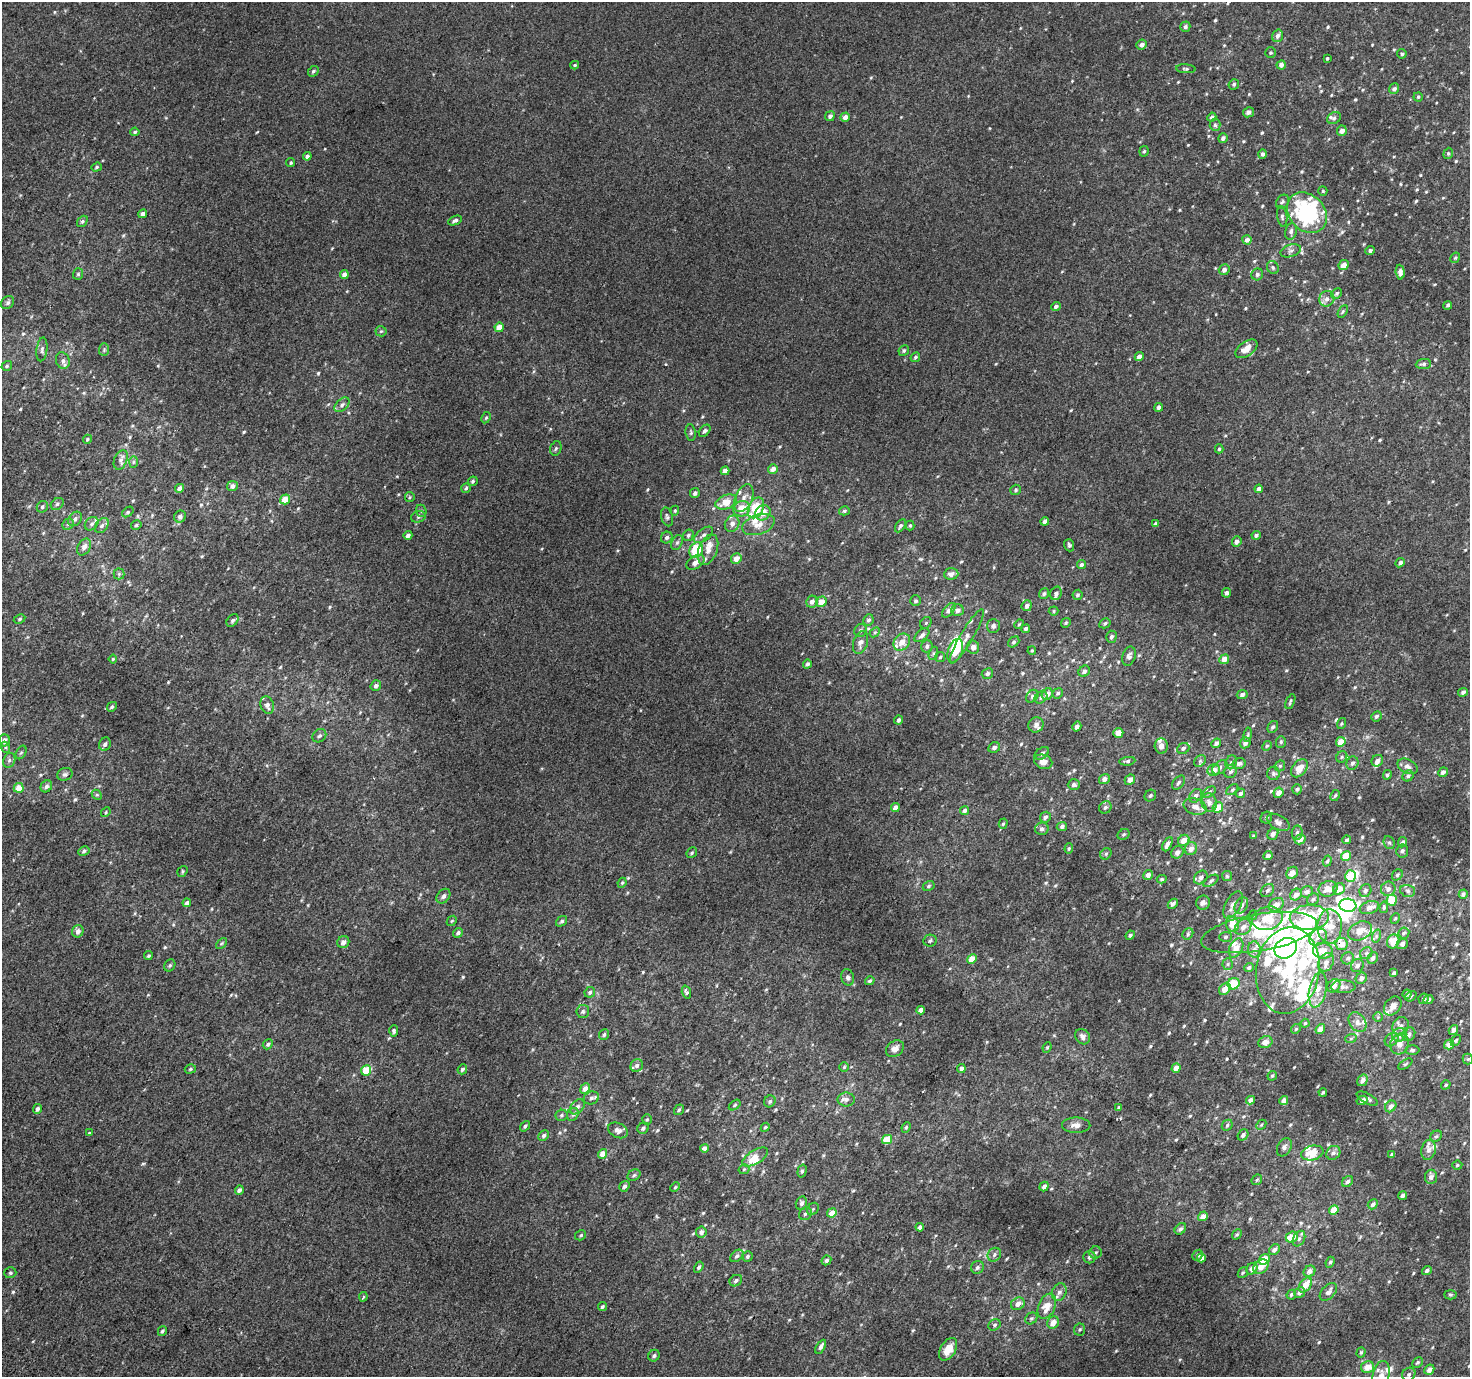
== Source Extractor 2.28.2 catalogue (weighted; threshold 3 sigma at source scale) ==
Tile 7 of 4 x 4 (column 3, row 2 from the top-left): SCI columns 2968-4435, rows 3046-4420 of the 5928 x 6022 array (HDU 1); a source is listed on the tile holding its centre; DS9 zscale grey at full resolution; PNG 1472 x 1379 px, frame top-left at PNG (2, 2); each listed source drawn as its Kron ellipse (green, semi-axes under 4 px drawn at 4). Shown black and unused: <1% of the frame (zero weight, under 2 of 3 exposures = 2% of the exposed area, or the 3 px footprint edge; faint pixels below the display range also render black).
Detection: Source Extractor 2.28.2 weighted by HDU 2 'WHT'; one run over the whole footprint, this tile lists its part. Background 0.0024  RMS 0.0069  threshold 0.0312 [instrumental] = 3 sigma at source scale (4.5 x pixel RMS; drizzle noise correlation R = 1.50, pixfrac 1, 0.0396/0.0396 arcsec/px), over >= 5 px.
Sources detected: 691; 10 inside a brighter object's white glare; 1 cosmic-ray / hot-pixel residue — neither listed nor drawn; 42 inside a brighter listed object's ellipse — not listed separately; of the other 638, all 500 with FLUX_AUTO >= 0.854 (the completeness limit of this list) listed and drawn (138 fainter detections not listed), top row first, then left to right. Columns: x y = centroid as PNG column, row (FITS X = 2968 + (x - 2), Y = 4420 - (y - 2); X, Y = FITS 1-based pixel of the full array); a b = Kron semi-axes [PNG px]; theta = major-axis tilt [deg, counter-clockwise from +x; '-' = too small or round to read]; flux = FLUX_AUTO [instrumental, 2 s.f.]
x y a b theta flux
1185 27 5 5 - 1.6
1277 36 6 5 - 2.5
1142 45 5 5 - 3.1
1271 53 5 5 - 1
1402 54 5 4 - 1.2
1327 58 3 3 - 0.94
575 65 4 3 - 0.89
1281 65 5 4 - 3
1186 69 10 4 -5 1.3
313 71 6 4 45 1.2
1234 84 5 5 - 1.2
1394 89 5 5 - 2.2
1418 97 4 4 - 0.99
1248 112 6 5 - 1.9
830 116 5 4 - 2.1
845 117 5 4 - 3.5
1212 117 4 4 - 1.9
1334 118 7 5 29 1.5
1215 125 6 5 - 1.4
1342 131 5 5 - 3.5
135 132 4 4 - 1.1
1223 138 5 4 - 2.1
1144 151 5 4 - 0.96
1448 153 6 4 68 1.1
1262 154 4 4 - 1.9
307 156 4 4 - 1.8
291 163 4 4 - 1.1
97 167 5 4 - 1.1
1323 191 5 4 - 0.96
1282 202 7 6 - 1.6
1307 213 22 17 -46 78
143 214 4 4 - 2.9
1282 216 10 5 -82 1.7
82 221 6 4 49 1.3
455 221 7 4 22 1.6
1291 231 8 6 80 2
1247 240 4 4 - 2.7
1370 250 5 4 - 1.7
1291 251 10 6 17 2.1
1455 258 5 4 - 1
1344 265 5 4 - 4.8
1273 268 7 5 -59 1.3
1224 270 5 5 - 2.4
1400 272 7 4 -86 3.3
78 274 6 5 - 1.3
1257 274 6 5 - 1.7
344 275 4 4 - 3.4
1337 293 6 5 - 1.3
1327 299 8 7 - 3
8 303 7 5 47 1.6
1448 305 4 4 - 1.1
1056 307 5 4 - 1.7
1343 311 7 4 59 0.95
499 327 4 4 - 7.8
381 331 5 5 - 0.96
42 349 12 5 83 2
1246 349 12 7 35 7.3
104 350 6 5 - 1.1
904 350 5 5 - 1.2
915 357 5 3 - 1
1139 357 4 4 - 3.5
63 361 8 6 -67 3
1423 364 8 5 6 1.8
7 366 5 4 - 1.3
342 405 9 5 44 2.2
1159 407 4 4 - 2.4
486 418 6 4 62 1
705 431 7 4 47 1.5
691 432 8 5 -82 1.3
87 439 5 4 - 0.9
556 448 7 5 73 1.4
1219 449 4 4 - 0.96
121 460 10 6 68 2.9
134 462 6 4 88 1.1
773 469 5 4 - 3.8
725 471 4 4 - 3.5
473 481 5 4 - 1.2
232 486 5 5 - 3.5
180 488 4 4 - 4
466 488 5 4 - 1
1259 489 4 4 - 3.1
1016 490 6 5 - 1.2
695 493 5 4 - 1.6
410 497 5 4 - 0.91
744 498 15 8 67 5.3
285 499 5 5 - 9.5
726 502 11 7 21 10
57 504 7 5 37 1.8
42 507 6 5 - 1.6
756 508 11 7 63 22
742 509 8 7 - 11
421 511 6 5 - 1.2
675 511 5 4 - 0.89
844 511 5 4 - 1.1
128 512 6 4 38 1
763 513 8 7 - 7.4
180 517 6 5 - 2.9
418 517 7 5 18 1.4
667 517 9 5 -74 1.8
75 519 8 6 48 2
1045 521 4 4 - 2.5
68 524 6 5 - 1.2
92 524 7 6 - 2
732 524 8 7 - 3.5
1156 524 4 3 - 1.6
136 525 5 4 - 1.3
758 525 17 9 19 7.5
102 526 8 6 49 2
900 526 7 4 56 1.4
910 526 5 4 - 0.9
408 535 4 4 - 2.6
688 535 6 5 - 1.4
704 535 11 6 37 2.5
1256 535 4 4 - 1.5
667 537 6 5 - 1.9
677 542 8 5 63 1.5
1237 542 5 4 - 2.4
1069 545 6 5 - 1.4
84 547 9 6 63 3.6
696 550 8 6 60 27
708 550 16 9 69 6.6
736 559 5 5 - 5
695 562 10 6 31 4.5
1400 563 5 4 - 2.1
1081 564 4 4 - 1.6
119 574 5 5 - 1.3
951 574 7 6 - 3.3
1056 593 7 5 71 2
1226 593 5 4 - 1.9
1044 594 5 5 - 1.3
1077 595 5 5 - 1.5
916 601 5 5 - 1.3
812 602 6 5 - 3.1
821 602 5 5 - 7.5
1027 606 5 5 - 2.2
949 610 8 5 51 3.2
958 610 6 6 - 2
1054 611 5 4 - 0.87
19 619 6 4 28 1.1
232 620 7 5 49 1.7
868 620 5 5 - 1.7
926 623 6 5 - 0.98
1066 623 5 4 - 0.99
1105 623 6 4 28 1.2
1019 624 5 4 - 0.85
993 626 7 6 - 1.9
1026 629 4 3 - 1.6
861 630 7 6 - 1.5
875 632 6 4 42 1.1
922 635 9 5 40 2.6
967 636 31 6 59 4.8
1111 637 6 5 - 2
861 642 12 7 73 3.5
902 642 9 7 50 6.2
1014 642 6 4 41 1.3
927 646 6 5 - 1.9
973 647 7 6 - 2.9
955 651 12 7 70 20
1032 651 4 3 - 0.86
933 653 7 4 70 1.1
1129 656 10 6 72 2.3
940 657 5 5 - 1
113 659 4 4 - 0.88
1224 659 5 4 - 4.6
807 664 4 4 - 1.4
1084 671 6 5 - 2.1
987 674 6 5 - 1.7
376 686 5 5 - 2.2
1463 692 5 4 - 1.7
1058 693 5 4 - 1.2
1047 694 6 5 - 4.3
1242 695 5 4 - 1.9
1032 696 7 5 47 1.5
1041 697 7 5 40 1.4
1290 702 8 3 67 1
267 705 9 6 -71 3.7
112 707 5 4 - 1.3
1376 716 5 4 - 1.6
899 720 4 3 - 1.5
1341 723 6 4 70 0.93
1036 725 8 7 - 2.8
1077 727 5 4 - 2.3
1273 727 6 5 - 1.4
1118 733 5 5 - 7.9
1248 735 7 3 81 0.95
319 736 7 6 - 1.7
4 740 6 5 - 4
1281 742 6 5 - 1.2
1341 742 5 4 - 7.5
1216 743 5 4 - 1.9
1245 743 5 5 - 2.4
105 744 7 5 61 2.2
1161 746 8 6 -84 2.5
1267 746 5 4 - 0.9
5 747 6 4 -72 1.1
994 747 6 5 - 2.3
1183 748 6 5 - 2
21 752 7 5 61 1.2
1042 753 8 5 35 1.7
1342 757 6 5 - 1.3
9 760 7 6 - 1.9
1127 761 8 4 8 1.4
1200 761 6 5 - 1.4
1377 761 6 5 - 2.9
1043 762 9 7 -21 4.7
1231 762 7 5 67 1.6
1239 763 6 5 - 2.2
1352 763 7 5 66 2.1
1280 766 6 5 - 1
1408 766 11 7 -26 3.3
1220 767 9 6 40 1.9
1299 768 10 7 52 6.6
1214 770 6 5 - 4.6
1230 771 7 6 - 1.9
1443 772 5 4 - 2.8
1273 773 6 6 - 1.4
65 774 8 6 21 1.7
1387 775 5 4 - 1.2
1408 776 6 5 - 1.7
1104 779 6 5 - 3.2
1130 780 5 5 - 4.2
1178 783 8 5 52 1.4
1074 785 6 5 - 1.9
46 786 6 5 - 2.1
19 788 5 5 - 7.8
1297 789 5 5 - 1.5
1232 790 7 4 41 1.1
1209 792 7 4 38 1.3
1240 793 5 4 - 1.4
1279 793 5 5 - 4.1
97 795 6 4 -42 0.98
1150 796 6 5 - 1.1
1196 796 7 5 49 2.3
1335 796 6 4 62 1
1209 803 9 7 -74 3.5
1105 807 6 5 - 1.7
1195 807 12 8 -19 4.5
1218 807 6 5 - 9.7
895 808 4 4 - 4.2
965 810 4 4 - 2.3
106 812 5 4 - 0.88
1045 817 6 5 - 2.3
1266 818 6 5 - 1.3
1278 822 12 7 -30 3.2
1003 824 5 4 - 1
1062 826 5 4 - 2
1042 829 7 6 - 2.2
1297 833 7 5 82 1.8
1124 834 6 5 - 1.2
1273 834 6 5 - 2.5
1254 836 4 3 - 0.95
1300 839 6 5 - 4.1
1184 840 6 5 - 5.1
1347 840 4 4 - 1.4
1402 842 5 4 - 1.7
1389 843 7 5 -67 1.2
1167 844 8 4 64 3.1
1069 848 5 4 - 0.88
1191 849 7 6 - 3.6
84 851 6 4 29 1.4
1402 851 6 6 - 1.9
1177 852 7 5 48 3.3
692 853 6 5 - 1
1106 854 6 5 - 1.1
1268 856 5 4 - 1.9
1346 856 5 4 - 13
1327 861 5 4 - 1
182 871 6 4 53 0.96
1292 873 6 5 - 4.6
1148 875 5 4 - 3.6
1397 875 6 5 - 1.4
1227 876 5 5 - 0.99
1350 876 5 5 - 16
1201 878 7 6 - 2.5
1162 879 5 4 - 1.1
1211 881 8 4 33 1.3
622 883 5 4 - 0.87
929 886 6 4 29 1.2
1328 889 9 7 18 6
1339 889 6 5 - 6.3
1388 889 7 7 - 3.1
1267 890 7 5 44 1.6
1365 891 7 5 62 1.9
1408 891 7 5 -17 1.7
1307 892 6 5 - 2.2
1463 894 4 4 - 1.6
1296 895 6 5 - 3.3
443 896 8 6 51 2.3
1313 899 6 5 - 1.3
1392 900 5 5 - 17
187 903 4 4 - 2.9
1203 903 7 7 - 2.1
1173 904 6 4 44 1.9
1233 905 15 7 61 4.5
1276 905 8 6 35 5.6
1348 905 8 6 -6 100
1241 906 9 6 59 3.5
1369 907 10 6 17 4.7
1384 907 6 4 80 1.1
1253 915 5 4 - 0.96
1309 917 19 12 3 58
1267 918 15 11 13 18
1395 918 5 4 - 0.95
452 921 6 4 44 0.94
562 921 6 4 39 1.3
1232 924 8 6 -79 8.3
1330 926 17 12 89 12
1243 927 9 7 42 3.8
78 931 6 5 - 3.2
1360 931 12 9 25 8.1
1259 932 59 18 10 58
458 933 5 4 - 1.9
1404 933 5 5 - 1.4
1188 934 6 5 - 1.1
1130 935 5 4 - 1.2
1376 936 7 4 73 1.4
1226 937 6 5 - 1.2
1318 937 9 7 41 4.2
930 941 7 6 - 1.6
343 942 6 5 - 3.2
1393 942 7 6 - 7.5
221 943 6 4 45 0.94
1342 944 6 6 - 5.5
1402 944 5 5 - 2.2
1236 948 10 6 64 7.1
1286 948 12 9 33 270
1254 949 8 6 -90 2.4
1323 951 10 8 -6 7.6
1366 953 6 5 - 1.4
148 956 4 4 - 0.99
1348 958 6 6 - 1.7
1373 958 6 5 - 1.9
972 959 5 4 - 10
1326 962 10 7 59 3.5
1228 964 6 5 - 1.2
170 965 6 5 - 1.2
1357 966 7 6 - 2
1249 968 5 4 - 1.5
1288 970 43 31 82 64
1394 973 4 3 - 1.4
848 977 8 6 -76 1.9
1361 978 6 5 - 2.4
870 981 5 4 - 1.3
1234 984 6 5 - 17
1334 986 7 6 - 4
1343 987 12 6 2 2.9
1225 989 7 5 52 5.9
1318 990 18 8 78 7
590 992 5 5 - 1.6
686 992 6 4 -73 1.4
1407 994 4 4 - 0.99
1411 996 6 4 37 1
1424 999 5 5 - 1.9
1428 999 5 4 - 1.7
1393 1006 10 7 52 3.9
921 1010 4 4 - 4.2
583 1011 6 6 - 1.5
1378 1017 5 5 - 0.92
1357 1022 11 8 -54 3.5
1305 1023 4 4 - 0.94
1401 1026 9 8 - 3.2
1296 1029 5 4 - 0.87
1320 1029 5 4 - 4.1
1453 1030 5 4 - 3
394 1031 6 4 89 1.2
604 1034 6 5 - 1.3
1409 1034 7 6 - 2.3
1399 1035 7 6 - 6.1
1083 1037 8 7 - 2.7
1351 1038 6 4 19 0.86
1392 1040 8 6 46 2
1456 1040 6 4 50 0.98
1265 1042 7 6 - 4.7
268 1044 5 4 - 1.5
1400 1044 10 9 - 5.1
1449 1044 5 4 - 5.6
1047 1047 5 4 - 0.93
895 1049 9 7 36 4.3
1412 1050 7 4 -1 1.4
1468 1059 5 5 - 0.91
1405 1064 8 3 33 0.87
637 1065 7 6 - 2.3
844 1067 5 5 - 0.85
961 1068 4 4 - 2.6
1176 1068 5 4 - 5.3
190 1069 6 4 16 1.1
462 1069 5 4 - 1.6
366 1070 5 5 - 16
1272 1076 5 4 - 1.1
1362 1080 6 5 - 2.7
1446 1085 5 4 - 0.97
585 1089 5 4 - 5
1323 1092 4 3 - 1.1
591 1098 8 6 20 2
846 1099 8 7 - 2.5
1367 1099 12 5 -28 1.7
1250 1100 5 4 - 3.7
1284 1100 4 4 - 3.8
1362 1100 6 4 31 1.9
770 1101 6 5 - 1.4
735 1105 7 4 37 1.1
1391 1106 6 5 - 3.4
577 1107 9 6 45 2.7
1119 1108 4 3 - 1.1
37 1109 5 4 - 2
679 1110 5 4 - 1.3
573 1114 7 5 61 1.9
561 1115 6 5 - 1.2
647 1119 5 4 - 0.88
1076 1125 14 8 -1 4.5
1227 1125 6 5 - 1
1261 1125 6 4 45 1
525 1126 6 4 53 1.4
765 1127 5 4 - 0.9
906 1127 5 4 - 0.93
643 1128 6 5 - 1.9
618 1130 10 7 -25 3.5
89 1133 3 2 - 1.2
1243 1135 6 5 - 1.9
544 1136 6 5 - 1.7
1436 1136 6 5 - 1.2
887 1140 5 4 - 13
1284 1147 10 6 62 2.4
704 1148 4 4 - 4.3
1429 1150 10 7 75 3.5
1312 1153 11 7 13 11
1333 1153 7 6 - 2.2
603 1154 5 4 - 6.8
1392 1154 4 3 - 1.5
755 1157 14 7 31 6.9
1457 1165 5 4 - 0.95
744 1169 5 5 - 0.97
802 1171 6 4 75 1.3
634 1175 7 5 28 1.4
1431 1177 7 6 - 2.8
1257 1180 6 4 45 0.93
1348 1182 6 5 - 1.7
624 1186 6 5 - 2
1044 1186 5 4 - 2.5
675 1187 5 4 - 0.92
239 1190 5 4 - 2.6
1403 1195 4 4 - 2.7
801 1203 7 5 75 2.4
1373 1204 5 4 - 2.1
813 1209 7 5 46 1.2
1334 1210 5 4 - 12
832 1213 5 4 - 8
805 1214 7 6 - 1.8
1203 1216 5 4 - 4.4
920 1227 4 4 - 3.2
1180 1229 6 5 - 1.8
701 1232 5 5 - 3
1237 1234 5 4 - 0.94
581 1235 6 4 32 1.2
1292 1237 6 5 - 8.4
1299 1239 8 5 63 2
1274 1250 6 4 47 2.4
1096 1253 6 6 - 1.3
994 1255 7 6 - 2
1198 1255 6 4 45 1.8
737 1256 7 5 40 2
747 1256 5 5 - 1.3
1089 1257 6 6 - 1.5
1201 1258 4 4 - 3.4
1264 1259 6 4 39 11
826 1260 5 4 - 1.4
1330 1262 5 4 - 1.2
699 1267 6 4 57 1.5
977 1267 7 6 - 1.7
1261 1267 8 6 40 6.5
1252 1269 6 5 - 3.8
1427 1270 5 4 - 1.8
1309 1271 6 5 - 3.8
10 1273 6 5 - 1.1
1243 1273 6 4 52 0.94
736 1281 6 5 - 1.8
1305 1285 8 5 52 8.6
1059 1292 9 7 69 2.9
1299 1292 6 5 - 2.3
1328 1292 11 6 46 3.3
1291 1295 5 4 - 1.3
1450 1295 6 4 -3 1
363 1297 4 3 - 1.2
1018 1304 7 6 - 5
1047 1306 13 8 67 9.2
602 1307 4 4 - 1.3
1031 1318 6 5 - 1.3
1053 1322 6 5 - 6.3
994 1325 6 5 - 1.6
1080 1330 6 5 - 1.2
162 1331 5 3 - 1.2
821 1347 8 4 58 2.5
948 1349 12 7 58 9.4
1361 1352 5 4 - 0.98
654 1356 6 5 - 1.6
1417 1362 6 4 45 1.1
1367 1367 7 6 - 7.2
1429 1370 5 4 - 3.8
1409 1374 7 6 - 1.5
1381 1375 15 8 78 5.6
Overlapping masked pixels (flux is a lower limit): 1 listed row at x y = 1342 944
Isophote crosses this tile's border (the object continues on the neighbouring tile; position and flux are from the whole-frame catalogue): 1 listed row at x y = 1381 1375